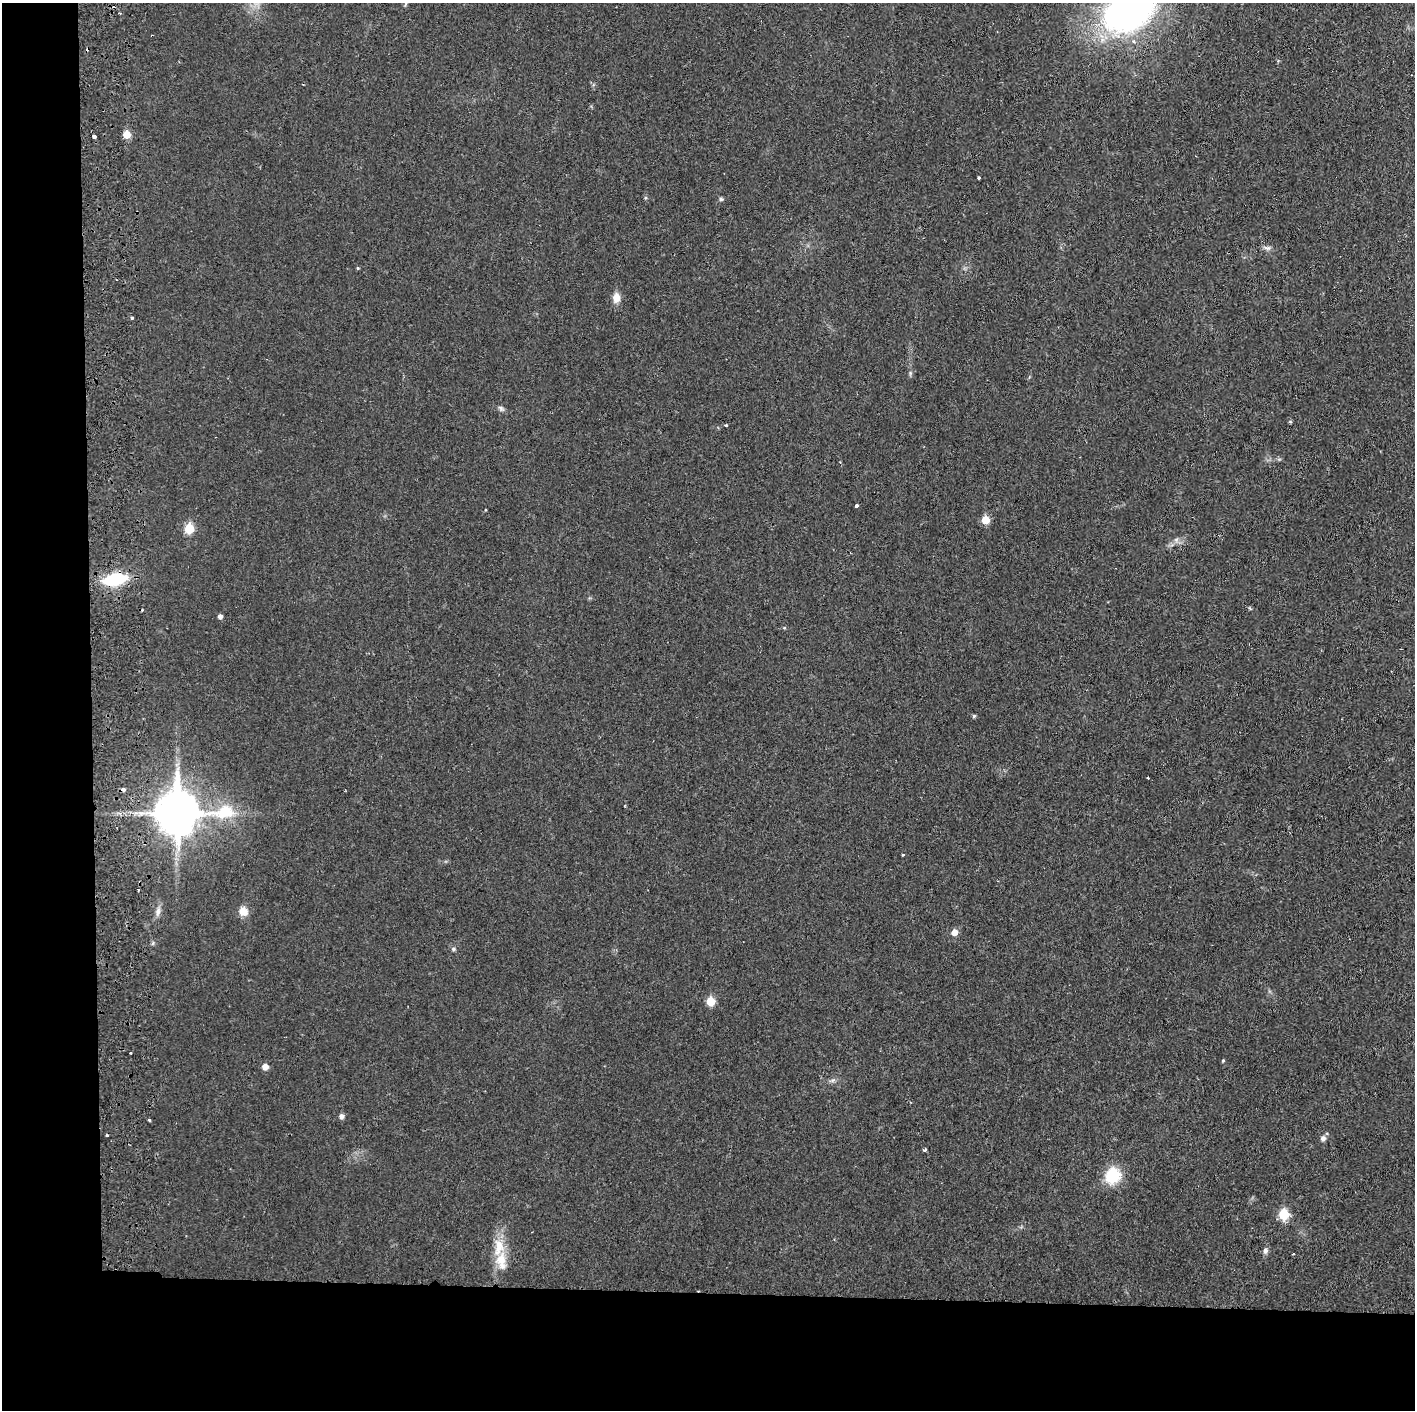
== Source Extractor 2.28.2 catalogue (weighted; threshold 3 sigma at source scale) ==
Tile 7 of 3 x 3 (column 1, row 3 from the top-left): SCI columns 62-1474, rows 7-1414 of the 4364 x 4233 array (HDU 1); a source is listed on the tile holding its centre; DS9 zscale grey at full resolution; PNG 1417 x 1412 px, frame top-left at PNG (2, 3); no overlay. Shown black and unused: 14% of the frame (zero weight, under 2 of 3 exposures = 3% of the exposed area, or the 3 px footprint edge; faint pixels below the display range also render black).
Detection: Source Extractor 2.28.2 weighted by HDU 2 'WHT'; one run over the whole footprint, this tile lists its part. Background 0.0455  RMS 0.005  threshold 0.0224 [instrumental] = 3 sigma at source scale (4.5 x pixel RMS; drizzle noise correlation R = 1.50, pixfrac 1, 0.05/0.05 arcsec/px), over >= 5 px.
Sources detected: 50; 1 too faint to see at this stretch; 5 cosmic-ray / hot-pixel residue — not listed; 2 inside a brighter listed object's ellipse — not listed separately; the other 42 listed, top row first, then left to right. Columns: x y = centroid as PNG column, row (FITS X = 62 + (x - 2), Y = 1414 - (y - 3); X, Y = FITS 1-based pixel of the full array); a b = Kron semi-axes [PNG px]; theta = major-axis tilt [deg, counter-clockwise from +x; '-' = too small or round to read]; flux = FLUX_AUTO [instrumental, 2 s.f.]
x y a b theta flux
1130 10 46 31 33 210
127 134 6 6 - 7.3
94 136 4 3 - 3.1
979 178 3 3 - 0.97
645 198 5 4 - 0.72
721 199 5 5 - 0.83
1267 248 10 6 -7 1.7
358 268 4 4 - 0.49
616 298 12 8 83 4.3
132 318 3 3 - 1.2
501 408 8 5 -51 1.2
1290 422 5 4 - 0.56
856 505 3 3 - 1.3
485 510 3 2 - 0.45
985 520 6 5 - 11
189 529 6 5 - 19
115 579 20 10 10 29
220 616 5 4 - 1.7
974 716 4 4 - 0.83
1148 778 3 3 - 0.83
123 790 4 3 - 2.5
176 813 16 15 - 1700
903 855 3 3 - 0.5
138 889 4 2 - 0.46
243 911 12 11 - 4.8
158 912 14 6 79 2.5
954 932 6 6 - 4.2
453 949 6 5 - 0.9
710 1001 6 5 - 14
130 1053 3 2 - 1
1223 1061 4 3 - 0.59
265 1067 5 5 - 4
833 1080 7 5 43 1.2
341 1116 5 5 - 2
149 1120 3 3 - 0.93
1323 1138 8 7 - 1.9
925 1150 4 3 - 0.9
1113 1176 17 15 56 18
1284 1215 6 6 - 24
499 1247 30 13 84 12
1265 1251 8 7 - 1.6
1293 1254 3 2 - 0.41
Overlapping masked pixels (flux is a lower limit): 1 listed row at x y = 123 790
Isophote crosses this tile's border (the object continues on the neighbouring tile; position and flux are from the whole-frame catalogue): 1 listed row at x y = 1130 10